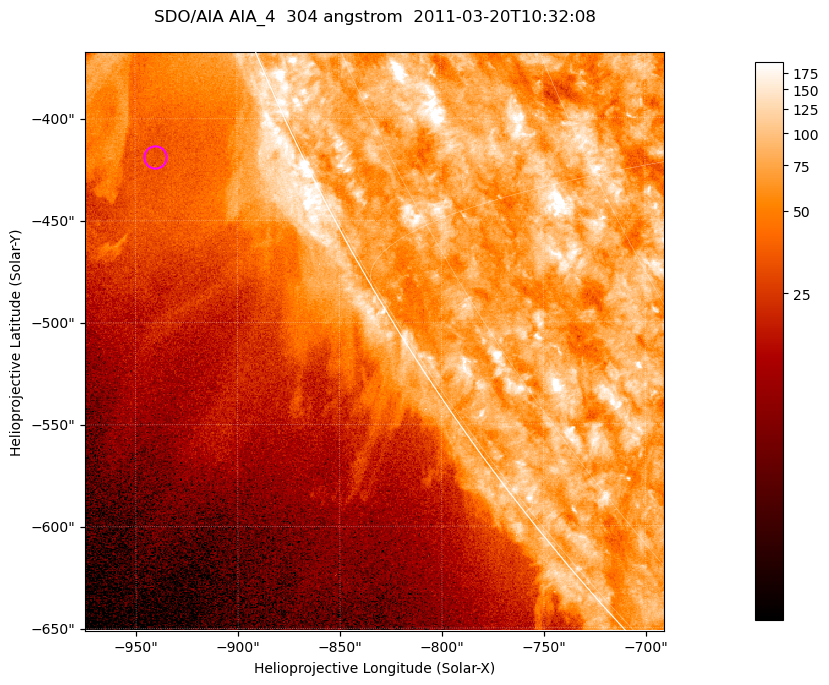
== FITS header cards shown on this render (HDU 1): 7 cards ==
TELESCOP= 'SDO/AIA '           / For AIA: SDO/AIA
INSTRUME= 'AIA_4   '           / For AIA: AIA_ATA1, AIA_ATA2, AIA_ATA3 or AIA_AT
WAVELNTH=                  304 / [angstrom] Wavelength
WAVEUNIT= 'angstrom'           / Wavelength unit: angstrom
DATE-OBS= '2011-03-20T10:32:08.132' / [ISO] Date when observation started; ISO 8
CTYPE1  = 'HPLN-TAN'           / CTYPE1; Typically HPLN
CTYPE2  = 'HPLT-TAN'           / CTYPE2; Typically HPLT

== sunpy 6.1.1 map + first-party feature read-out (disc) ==
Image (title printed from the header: SDO/AIA AIA_4  304 angstrom  2011-03-20T10:32:08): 473 x 473 px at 0.6 arcsec/px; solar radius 964 arcsec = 1606 px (partial field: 1.2% of the solar disc is inside the frame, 43% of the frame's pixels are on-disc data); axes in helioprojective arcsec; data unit not stated in the header (colour bar unlabelled)
Orientation: roll -0.132 deg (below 1 deg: not rotated)
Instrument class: DISC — disc imager (sunpy class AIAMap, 304 A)
Bright regions (active regions / flare kernels): reference = the on-disc median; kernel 5 px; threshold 5 sigma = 109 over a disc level ~75.7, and >= 1.15x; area >= 223 px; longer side >= 6 px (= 3.6 arcsec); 0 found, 0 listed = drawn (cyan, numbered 1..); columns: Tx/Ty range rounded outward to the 2 arcsec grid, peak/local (2 s.f.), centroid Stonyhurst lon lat
Off-limb structures (1.02-1.3 R_sun): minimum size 111 px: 3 found; the strongest spans PA ~110..115 deg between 1.02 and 1.13 R_sun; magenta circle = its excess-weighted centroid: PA ~115 deg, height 1.07 R_sun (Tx ~-940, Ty ~-418 arcsec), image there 1.5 x the reference